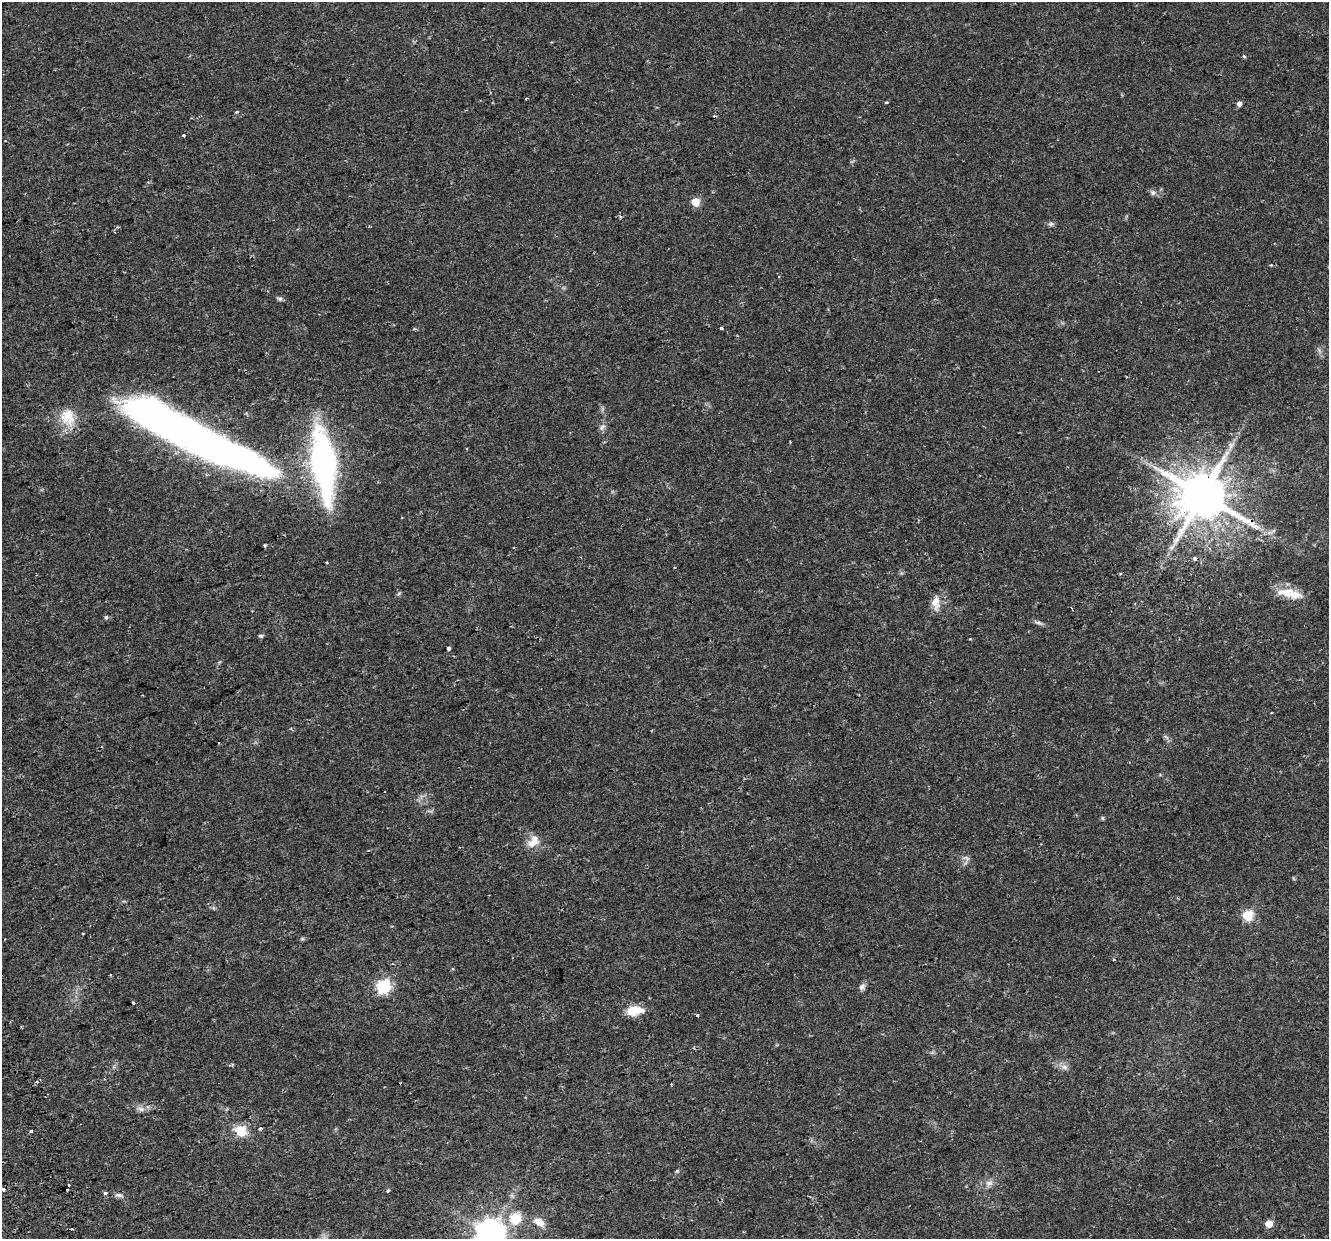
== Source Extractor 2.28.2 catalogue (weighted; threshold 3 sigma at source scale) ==
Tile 7 of 4 x 4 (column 3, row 2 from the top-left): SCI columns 2711-4037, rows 2554-3790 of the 5422 x 5159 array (HDU 1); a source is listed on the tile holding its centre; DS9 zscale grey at full resolution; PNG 1331 x 1241 px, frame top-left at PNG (2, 2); no overlay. Shown black and unused: <1% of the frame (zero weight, under 2 of 3 exposures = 3% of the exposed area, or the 3 px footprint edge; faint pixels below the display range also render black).
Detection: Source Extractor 2.28.2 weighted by HDU 2 'WHT'; one run over the whole footprint, this tile lists its part. Background 0.0356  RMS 0.005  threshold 0.0226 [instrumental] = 3 sigma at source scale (4.5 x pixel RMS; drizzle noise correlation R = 1.50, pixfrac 1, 0.0396/0.0396 arcsec/px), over >= 5 px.
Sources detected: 65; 5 inside a brighter object's white glare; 3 cosmic-ray / hot-pixel residue — not listed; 2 inside a brighter listed object's ellipse — not listed separately; the other 55 listed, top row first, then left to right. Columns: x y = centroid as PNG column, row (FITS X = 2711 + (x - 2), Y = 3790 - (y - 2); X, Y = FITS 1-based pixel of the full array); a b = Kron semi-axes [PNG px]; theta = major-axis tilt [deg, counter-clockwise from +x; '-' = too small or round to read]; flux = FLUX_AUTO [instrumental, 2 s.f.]
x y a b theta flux
1244 57 4 3 - 0.75
526 99 3 2 - 0.47
886 102 3 3 - 1.1
1239 104 5 4 - 2.1
237 112 3 3 - 1.3
184 135 3 3 - 3.8
1153 193 7 6 - 1.5
696 202 5 5 - 17
1051 224 7 6 - 1.2
1271 265 4 3 - 0.49
280 299 8 5 -16 1.1
721 328 4 3 - 0.71
68 417 25 19 -73 12
176 425 91 30 -18 170
602 427 9 6 60 1.8
1231 446 13 6 75 2.6
326 461 82 21 -85 120
1202 495 14 13 - 2800
265 545 3 3 - 0.84
1195 559 6 5 - 1.1
327 563 3 2 - 0.48
1286 592 28 13 -3 8.7
936 603 21 11 -86 5.1
106 617 5 5 - 0.93
1038 623 15 4 -19 1.4
261 636 5 4 - 1
449 648 3 3 - 2.6
1102 818 6 4 -89 0.59
533 841 18 12 49 6.1
966 858 12 5 -11 1.5
1248 915 5 5 - 36
83 933 3 2 - 0.67
302 939 6 4 18 0.67
110 975 3 2 - 0.75
383 986 6 6 - 87
862 987 10 7 56 1.7
133 1003 3 3 - 2.7
634 1011 16 10 12 8.7
697 1015 3 3 - 2
1064 1067 10 6 -10 2.2
400 1083 3 2 - 0.47
141 1109 10 6 -11 2.1
260 1129 3 3 - 4
240 1130 7 7 - 18
31 1131 3 3 - 1.3
677 1171 5 5 - 0.6
989 1183 11 8 15 2.7
3 1189 4 3 - 2.6
388 1190 5 4 - 0.85
105 1193 4 3 - 1.6
119 1195 12 5 -7 1.6
515 1218 6 6 - 32
539 1222 15 9 -33 4.7
1269 1224 5 5 - 9.5
490 1234 9 8 - 740
Overlapping masked pixels (flux is a lower limit): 2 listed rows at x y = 176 425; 1202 495
Isophote crosses this tile's border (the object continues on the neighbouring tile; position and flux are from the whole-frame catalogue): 2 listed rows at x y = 3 1189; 490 1234